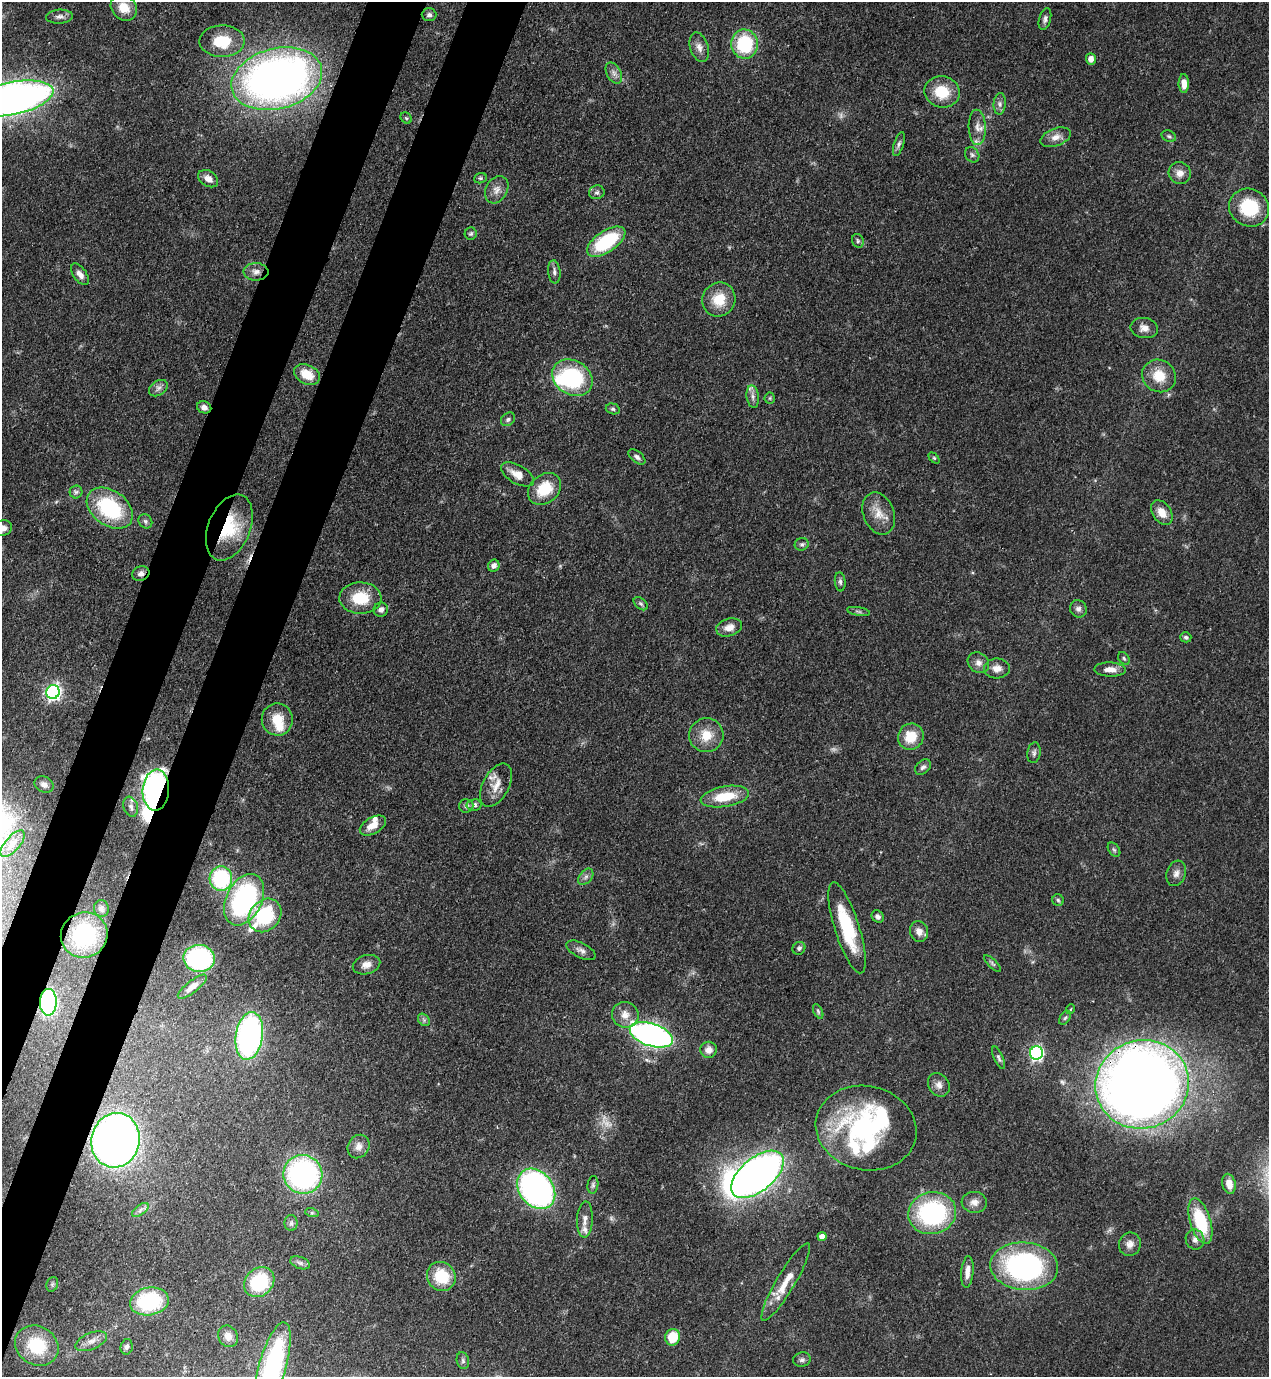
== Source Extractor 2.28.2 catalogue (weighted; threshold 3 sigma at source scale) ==
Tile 7 of 4 x 4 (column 3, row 2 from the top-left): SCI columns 2885-4151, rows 2790-4164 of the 5638 x 5578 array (HDU 1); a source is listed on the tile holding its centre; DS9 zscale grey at full resolution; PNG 1271 x 1379 px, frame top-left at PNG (2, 2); each listed source drawn as its Kron ellipse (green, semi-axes under 4 px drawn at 4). Shown black and unused: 8% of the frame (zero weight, under 3 of 4 exposures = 7% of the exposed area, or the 3 px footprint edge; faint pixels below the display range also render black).
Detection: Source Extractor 2.28.2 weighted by HDU 2 'WHT'; one run over the whole footprint, this tile lists its part. Background 0.0517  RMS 0.0035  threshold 0.0157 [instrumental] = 3 sigma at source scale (4.5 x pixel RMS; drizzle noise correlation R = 1.50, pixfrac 1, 0.05/0.05 arcsec/px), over >= 5 px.
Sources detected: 167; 4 too faint to see at this stretch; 4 inside a brighter object's white glare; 1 cosmic-ray / hot-pixel residue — neither listed nor drawn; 9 inside a brighter listed object's ellipse — not listed separately; the other 149 listed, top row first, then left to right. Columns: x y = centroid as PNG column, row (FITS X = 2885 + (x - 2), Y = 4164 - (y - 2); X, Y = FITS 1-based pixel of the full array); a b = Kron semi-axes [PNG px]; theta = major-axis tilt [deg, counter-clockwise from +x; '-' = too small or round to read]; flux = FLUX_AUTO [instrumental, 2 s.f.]
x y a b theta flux
124 8 14 11 -43 6.1
429 15 7 6 - 1.1
59 17 13 7 4 1.6
1045 19 11 6 75 1.2
222 41 22 16 1 12
745 44 14 13 - 22
699 47 15 9 -71 2.5
1091 59 6 5 - 2.4
614 73 11 7 -61 1.8
277 79 46 30 15 240
1184 84 9 5 -88 3.1
942 92 18 15 -12 11
13 98 41 16 12 240
1000 104 11 6 86 1.4
406 118 6 5 - 0.55
977 127 18 8 -88 3.2
1169 136 7 5 -22 0.74
1056 137 16 9 20 3
899 144 12 5 72 1.1
972 155 8 6 -55 0.97
1180 173 11 10 - 2.8
480 178 6 5 - 0.65
208 179 11 7 -33 2.7
497 190 14 10 60 2.9
597 192 8 7 - 1
1249 208 20 18 -28 19
471 234 6 6 - 0.66
858 241 7 5 -68 0.72
606 242 22 10 34 25
256 272 12 9 -1 2.4
554 272 11 6 -84 1.3
80 274 12 6 -55 2
719 300 17 16 - 8.9
1144 328 14 10 -10 2.6
307 374 14 9 -27 6.9
1159 376 17 16 - 7.9
572 378 21 17 -32 34
158 388 10 7 34 1.5
753 396 11 6 -82 1.7
770 398 5 5 - 0.49
204 407 7 6 - 1.8
613 409 7 5 -15 0.75
508 419 8 6 40 0.93
637 457 10 5 -39 1.1
934 458 6 4 -45 0.5
517 474 18 9 -29 4.4
545 489 18 14 40 11
76 492 6 6 - 0.93
110 508 25 17 -36 29
1162 512 14 9 -57 3.9
879 514 22 15 -68 5.5
145 521 7 6 - 0.92
229 527 34 21 68 18
3 528 9 7 23 2.1
802 544 7 6 - 0.78
494 566 6 5 - 1.6
141 573 9 7 22 1.5
840 582 9 5 -84 0.98
360 598 21 15 -1 11
641 604 8 5 -40 0.82
1078 609 9 8 - 1.5
381 610 7 7 - 1.5
858 611 11 4 -9 0.79
729 627 13 8 16 3.2
1186 637 5 5 - 0.72
1124 658 7 5 -52 0.65
978 663 11 9 -37 2.1
997 668 13 10 3 3
1110 670 15 7 -2 3
53 692 7 6 - 110
277 719 16 15 - 7
706 735 17 17 - 6.9
911 737 13 12 - 8.2
1034 753 10 6 81 1.1
923 767 9 6 39 1.2
44 784 10 8 -24 1.7
496 785 23 13 62 5
156 790 20 13 86 100
725 797 24 10 10 11
474 805 7 5 10 0.98
466 806 7 7 - 1
131 807 10 7 -70 1.4
373 825 14 8 30 4.4
13 844 16 7 49 2.7
1114 850 8 5 -53 0.68
1176 873 13 9 72 2
586 877 9 6 51 1.1
221 879 12 11 - 33
244 900 27 18 63 62
1058 900 6 5 - 0.63
101 908 8 7 - 1.1
265 915 18 15 49 25
878 917 6 5 - 1
847 928 47 12 -72 21
919 931 11 9 -70 2.6
84 935 23 22 - 28
799 948 7 6 - 0.94
581 950 16 7 -27 1.8
199 958 16 13 -3 47
992 964 11 4 -45 0.74
366 965 14 9 16 2.7
192 987 18 6 39 3.4
48 1002 13 8 89 52
1071 1009 5 3 - 0.28
818 1011 8 4 -64 0.64
625 1015 13 12 - 3.7
1065 1018 8 5 53 0.7
424 1020 7 5 -47 0.8
651 1035 22 11 -18 140
249 1036 24 13 81 88
709 1050 8 8 - 2.5
1036 1053 7 6 - 68
999 1058 12 4 -66 0.94
1142 1084 47 44 17 530
939 1085 12 10 -56 2.2
866 1128 51 42 -13 60
115 1140 27 24 76 240
359 1146 12 10 56 2.6
303 1174 20 19 - 77
757 1174 31 16 40 230
1229 1184 10 6 -76 3.3
593 1185 9 5 83 0.86
536 1189 22 17 -52 120
974 1202 13 10 -5 2.7
140 1210 10 5 37 1.3
312 1213 7 4 -18 0.59
932 1213 24 21 12 49
585 1219 18 8 87 2.7
1200 1221 24 10 -73 19
291 1223 8 6 -90 1
822 1236 4 4 - 2.7
1195 1240 10 9 - 1.8
1130 1244 12 11 - 2.7
300 1263 10 6 -20 1.1
1024 1266 34 24 -4 74
967 1272 16 6 85 2.9
441 1276 15 14 - 12
259 1282 16 13 45 22
786 1282 45 9 59 7.6
52 1284 7 5 70 0.75
149 1301 19 14 11 29
228 1336 11 9 -62 2.7
673 1337 8 7 - 9.9
91 1341 16 8 22 3
37 1346 22 19 -31 19
127 1347 8 6 78 1
802 1360 9 7 14 1
463 1361 8 6 -76 0.97
273 1365 45 13 74 57
Overlapping masked pixels (flux is a lower limit): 7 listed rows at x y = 204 407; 229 527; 141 573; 156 790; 48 1002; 1142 1084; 115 1140
Isophote crosses this tile's border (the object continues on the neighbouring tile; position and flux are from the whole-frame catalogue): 3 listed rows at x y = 13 98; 3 528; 273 1365